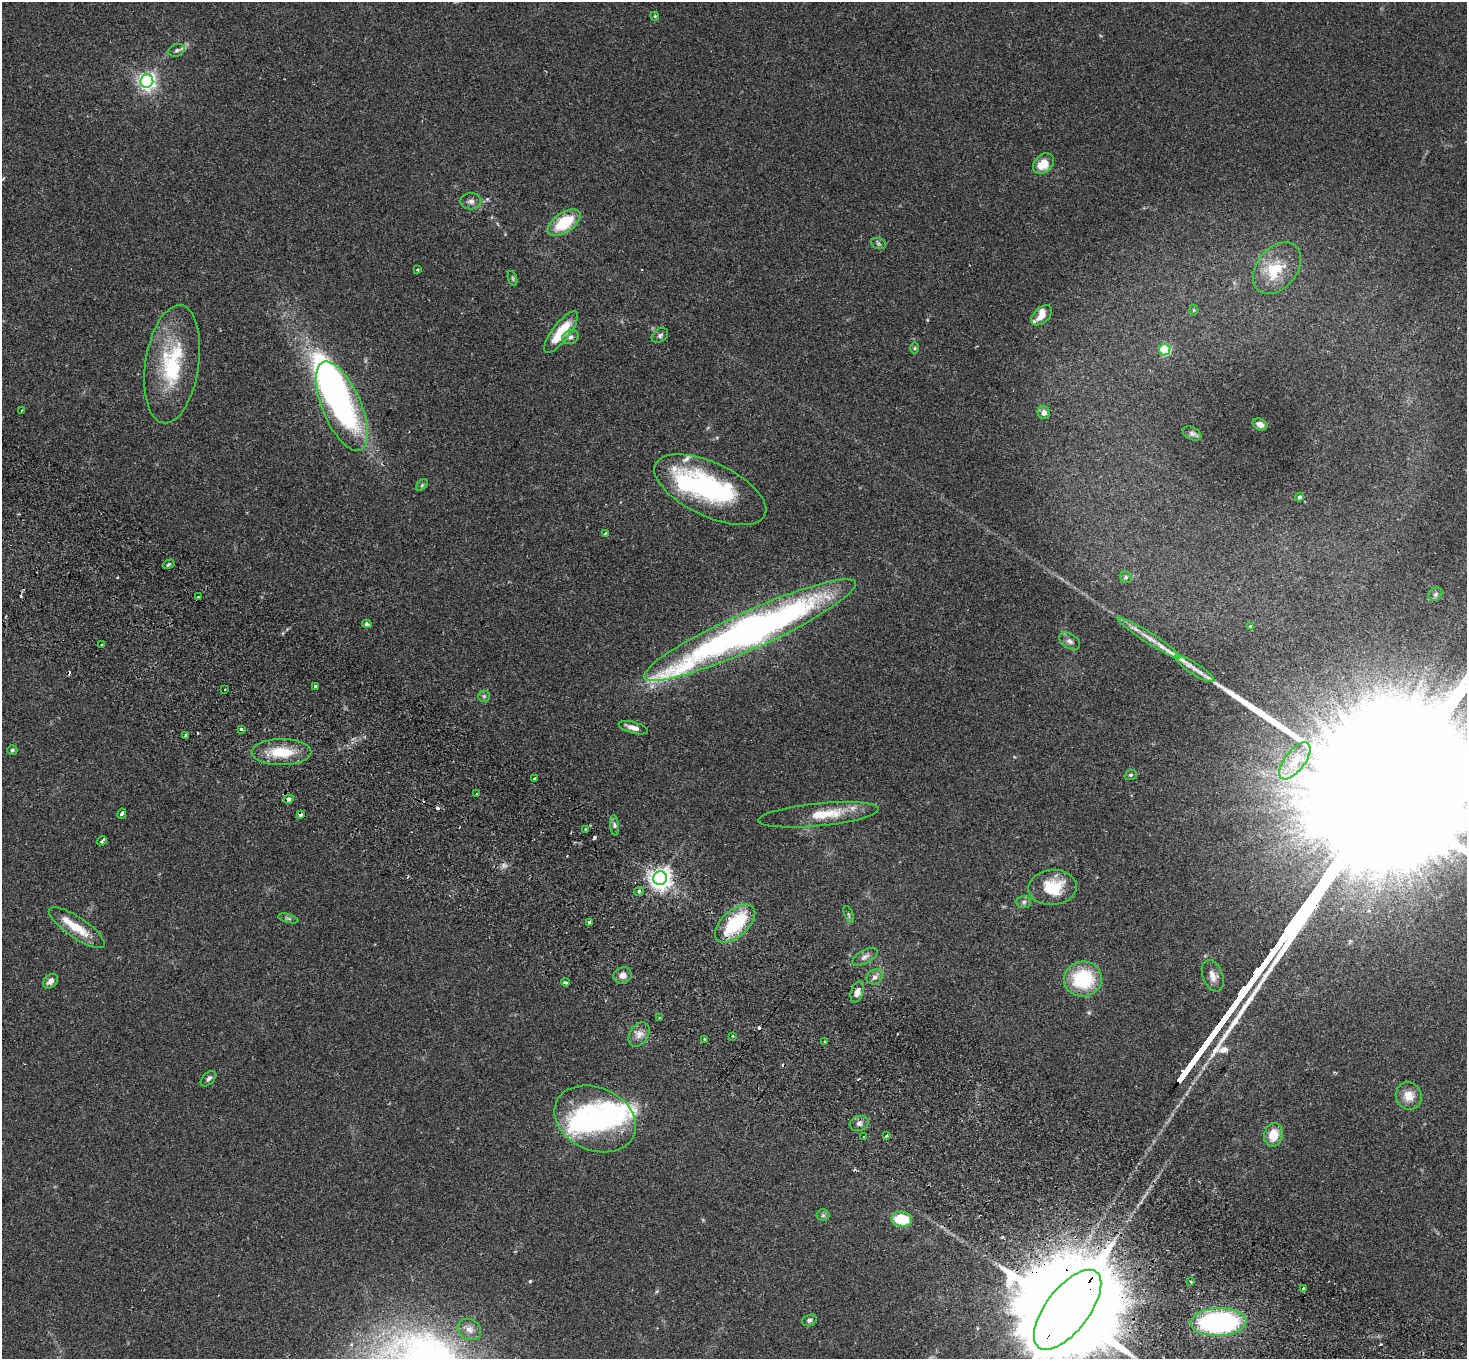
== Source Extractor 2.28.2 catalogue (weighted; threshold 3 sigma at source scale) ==
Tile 6 of 4 x 4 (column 2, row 2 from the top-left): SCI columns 1506-2970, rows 3057-4413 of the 5937 x 5974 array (HDU 1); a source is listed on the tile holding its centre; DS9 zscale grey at full resolution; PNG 1469 x 1361 px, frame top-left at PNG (2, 2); each listed source drawn as its Kron ellipse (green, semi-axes under 4 px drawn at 4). Shown black and unused: <1% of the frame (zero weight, under 2 of 3 exposures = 3% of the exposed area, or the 3 px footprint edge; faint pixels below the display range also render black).
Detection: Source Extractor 2.28.2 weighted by HDU 2 'WHT'; one run over the whole footprint, this tile lists its part. Background 0.126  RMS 0.0096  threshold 0.0434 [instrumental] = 3 sigma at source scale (4.5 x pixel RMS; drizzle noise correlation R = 1.50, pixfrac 1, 0.05/0.05 arcsec/px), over >= 5 px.
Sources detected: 118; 4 inside a brighter object's white glare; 10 cosmic-ray / hot-pixel residue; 1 long thin detection or spike segment (spike, bleed or trail) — neither listed nor drawn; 9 inside a brighter listed object's ellipse — not listed separately; the other 94 listed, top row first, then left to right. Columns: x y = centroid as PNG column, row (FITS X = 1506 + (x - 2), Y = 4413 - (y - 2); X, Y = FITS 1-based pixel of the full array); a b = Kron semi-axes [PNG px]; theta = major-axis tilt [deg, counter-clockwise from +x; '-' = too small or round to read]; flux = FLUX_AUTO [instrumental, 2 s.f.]
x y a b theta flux
655 16 4 4 - 1.2
177 50 8 6 21 2.7
147 81 6 6 - 390
1043 164 12 9 43 17
471 201 10 8 -1 4.2
564 223 19 10 35 40
878 243 8 5 -18 2
1277 268 29 20 51 29
417 270 4 3 - 0.92
513 278 8 3 -71 1.4
1194 310 5 3 - 0.97
1042 315 12 7 43 8.7
561 332 25 8 52 33
660 335 9 6 34 2.8
570 337 9 6 26 3.6
915 348 6 4 89 1.2
1165 350 5 5 - 75
172 364 60 27 81 81
342 406 48 19 -67 180
22 410 3 2 - 0.87
1044 412 7 6 - 4.5
1260 424 8 5 -30 5.3
1192 433 10 6 -27 2.6
422 485 7 4 46 1.4
710 490 60 27 -25 140
1299 497 4 4 - 1.7
606 534 4 3 - 3.5
169 564 6 3 31 1.4
1126 577 6 5 - 1.8
1435 594 7 6 - 2.5
198 597 3 2 - 1.2
367 624 5 4 - 1.7
1250 626 3 3 - 2.2
750 630 116 19 24 550
1149 638 37 5 -32 13
1070 641 11 7 -31 3.8
102 644 3 3 - 2.5
1195 669 23 5 -32 8.6
316 687 4 3 - 2.6
225 689 3 2 - 1.2
484 696 6 5 - 1.8
633 728 15 5 -16 6.2
241 729 3 3 - 2.1
185 735 3 3 - 4.1
12 750 5 4 - 2
281 752 30 13 0 31
1295 761 22 10 52 18
1131 775 6 4 20 1.5
534 778 3 3 - 1.6
476 794 2 2 - 0.91
289 799 5 4 - 4.8
122 814 5 3 - 7.7
301 815 4 3 - 4.3
819 815 60 11 6 30
614 825 10 4 -85 2.5
586 829 3 2 - 2.7
102 841 5 3 - 2.8
660 878 7 7 - 700
1052 887 24 17 4 35
639 891 5 4 - 1.3
1024 902 7 6 - 2.5
849 914 9 3 -69 1.3
288 918 10 3 -15 1.8
590 922 4 3 - 6.1
735 924 24 13 42 61
77 928 33 10 -34 23
865 957 14 6 28 4.3
623 975 9 8 - 6
1213 976 16 10 -70 7.5
875 977 8 7 - 3.9
1083 979 19 17 6 61
51 981 8 6 44 5.1
565 982 4 3 - 3.5
857 992 11 6 72 6.2
659 1018 3 2 - 1.1
639 1034 13 9 58 7.1
733 1036 2 2 - 0.97
704 1039 4 2 - 0.85
825 1042 3 3 - 4.8
209 1079 9 5 45 2.9
1409 1096 14 12 -62 12
595 1119 42 31 -24 130
859 1123 9 7 15 4.2
1273 1135 12 9 77 18
887 1136 4 3 - 1.3
864 1137 3 2 - 1.3
823 1215 6 6 - 2
902 1219 10 7 -6 31
1191 1281 3 3 - 2
1304 1288 4 3 - 5.6
1068 1310 47 21 53 41000
809 1320 8 5 18 2.4
1218 1322 28 14 2 190
469 1329 12 10 -33 6.4
Overlapping masked pixels (flux is a lower limit): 5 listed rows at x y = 750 630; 289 799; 301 815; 590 922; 1068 1310
Isophote crosses this tile's border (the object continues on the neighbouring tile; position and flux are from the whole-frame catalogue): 1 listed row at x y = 1068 1310
Unlisted compact peaks at least as high as the median listed source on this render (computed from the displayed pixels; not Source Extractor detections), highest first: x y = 530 1281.